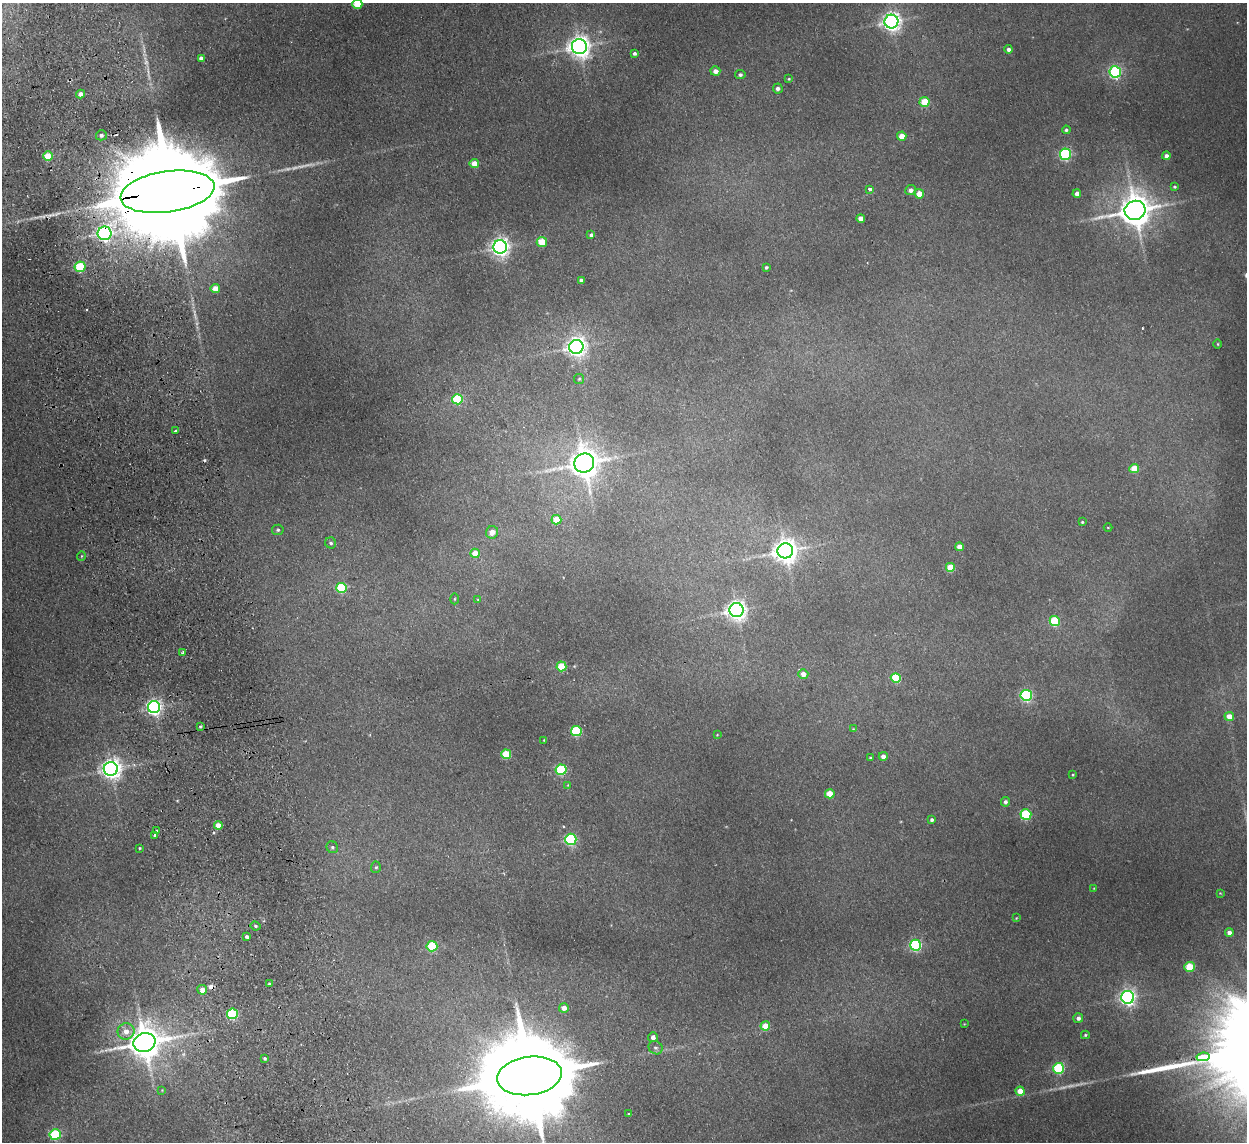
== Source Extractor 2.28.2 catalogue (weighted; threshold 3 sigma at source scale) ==
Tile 11 of 4 x 4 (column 3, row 3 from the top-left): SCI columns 2542-3786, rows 1294-2433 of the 5082 x 4980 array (HDU 1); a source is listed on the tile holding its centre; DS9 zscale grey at full resolution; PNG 1249 x 1144 px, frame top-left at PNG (2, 3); each listed source drawn as its Kron ellipse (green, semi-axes under 4 px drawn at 4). Shown black and unused: <1% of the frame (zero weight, under 2 of 3 exposures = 3% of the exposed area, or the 3 px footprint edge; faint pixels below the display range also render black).
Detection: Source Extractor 2.28.2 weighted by HDU 2 'WHT'; one run over the whole footprint, this tile lists its part. Background 0.0678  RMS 0.0098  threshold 0.044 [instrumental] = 3 sigma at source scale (4.5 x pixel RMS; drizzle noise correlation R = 1.50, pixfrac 1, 0.05/0.05 arcsec/px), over >= 5 px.
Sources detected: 129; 5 too faint to see at this stretch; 4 cosmic-ray / hot-pixel residue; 1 long thin detection or spike segment (spike, bleed or trail) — neither listed nor drawn; the other 119 listed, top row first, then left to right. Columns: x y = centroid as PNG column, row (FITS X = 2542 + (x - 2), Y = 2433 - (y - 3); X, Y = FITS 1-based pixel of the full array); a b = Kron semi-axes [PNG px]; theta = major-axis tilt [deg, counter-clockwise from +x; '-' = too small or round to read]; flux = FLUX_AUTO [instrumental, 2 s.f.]
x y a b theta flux
357 4 5 5 - 27
891 21 7 7 - 530
579 47 7 7 - 820
1009 49 4 4 - 3.3
634 53 4 3 - 2.2
201 58 4 4 - 3.7
715 71 5 5 - 6.2
1115 72 6 5 - 170
740 75 5 4 - 2.4
789 79 4 3 - 0.97
778 89 5 5 - 3
81 94 4 4 - 4.8
925 102 5 5 - 36
1066 130 4 3 - 1.8
101 135 5 5 - 2.7
902 136 4 4 - 14
1065 154 5 5 - 150
48 156 5 4 - 25
1166 156 4 4 - 4.4
474 164 5 4 - 14
1174 187 4 4 - 1.5
870 189 4 4 - 2.5
911 190 5 5 - 5
167 192 47 20 8 48000
1077 193 4 4 - 7.5
919 194 5 5 - 14
1135 210 10 9 - 2200
861 218 4 4 - 7.6
104 233 7 6 - 310
591 235 4 4 - 2.3
542 242 5 5 - 28
500 247 6 6 - 580
80 267 5 5 - 61
766 267 3 3 - 1.5
581 280 4 4 - 3.6
215 289 5 4 - 13
1218 344 4 3 - 0.89
576 347 7 7 - 540
579 379 5 5 - 1.3
458 399 5 5 - 60
176 431 3 3 - 2.7
584 463 10 9 - 1800
1134 468 5 4 - 25
556 520 5 4 - 25
1082 522 4 3 - 1.2
1108 527 4 3 - 0.64
278 530 6 5 - 1.8
492 532 6 6 - 9.3
331 543 6 5 - 2.3
960 547 4 4 - 11
785 551 8 7 - 1100
475 553 5 4 - 18
81 556 5 3 - 0.91
951 568 5 5 - 28
341 588 5 5 - 70
454 599 5 3 - 1.1
478 600 4 3 - 0.75
736 610 7 7 - 600
1055 621 5 5 - 56
183 653 4 3 - 1.8
561 666 5 5 - 35
803 674 5 5 - 7
896 678 5 5 - 45
1026 695 5 5 - 140
154 707 6 6 - 330
1229 716 5 4 - 10
200 726 4 3 - 1.3
853 729 4 4 - 0.8
576 731 5 5 - 78
717 735 3 2 - 0.61
544 740 3 2 - 0.71
506 754 5 5 - 47
883 756 4 4 - 5.4
870 758 3 2 - 1
111 769 7 7 - 670
561 770 5 5 - 86
1073 775 3 3 - 0.86
568 785 4 4 - 0.75
830 794 5 4 - 19
1005 802 5 4 - 3.1
1026 815 5 5 - 78
932 820 3 3 - 2.2
218 825 4 4 - 11
156 831 3 3 - 3.5
155 835 4 3 - 8.4
571 839 5 5 - 120
332 847 6 5 - 2.3
140 848 3 3 - 1.1
376 867 6 5 - 1.6
1094 888 4 3 - 0.68
1220 893 4 3 - 0.68
1016 918 4 3 - 0.77
255 926 5 3 - 1.7
1229 933 4 4 - 4.9
247 937 4 3 - 3.2
915 945 5 5 - 170
432 946 5 5 - 53
1190 967 5 5 - 36
269 984 4 3 - 1.7
202 990 5 5 - 7.6
1128 997 6 6 - 380
564 1008 5 4 - 7.2
232 1014 5 5 - 89
1078 1018 5 5 - 3.5
964 1024 3 3 - 0.65
765 1026 5 4 - 19
126 1031 8 8 - 8.2
1085 1035 4 3 - 1.3
653 1037 5 5 - 4.6
144 1043 11 9 16 2400
656 1048 7 6 - 3.1
1203 1057 6 3 9 1400
264 1058 3 3 - 1.7
1059 1068 5 5 - 100
529 1076 32 19 7 26000
162 1090 4 4 - 0.73
1020 1091 4 4 - 14
629 1114 3 3 - 1.1
55 1134 5 5 - 82
Overlapping masked pixels (flux is a lower limit): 3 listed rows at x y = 167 192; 104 233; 1203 1057
Isophote crosses this tile's border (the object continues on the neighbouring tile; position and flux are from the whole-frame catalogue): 2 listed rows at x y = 357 4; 529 1076